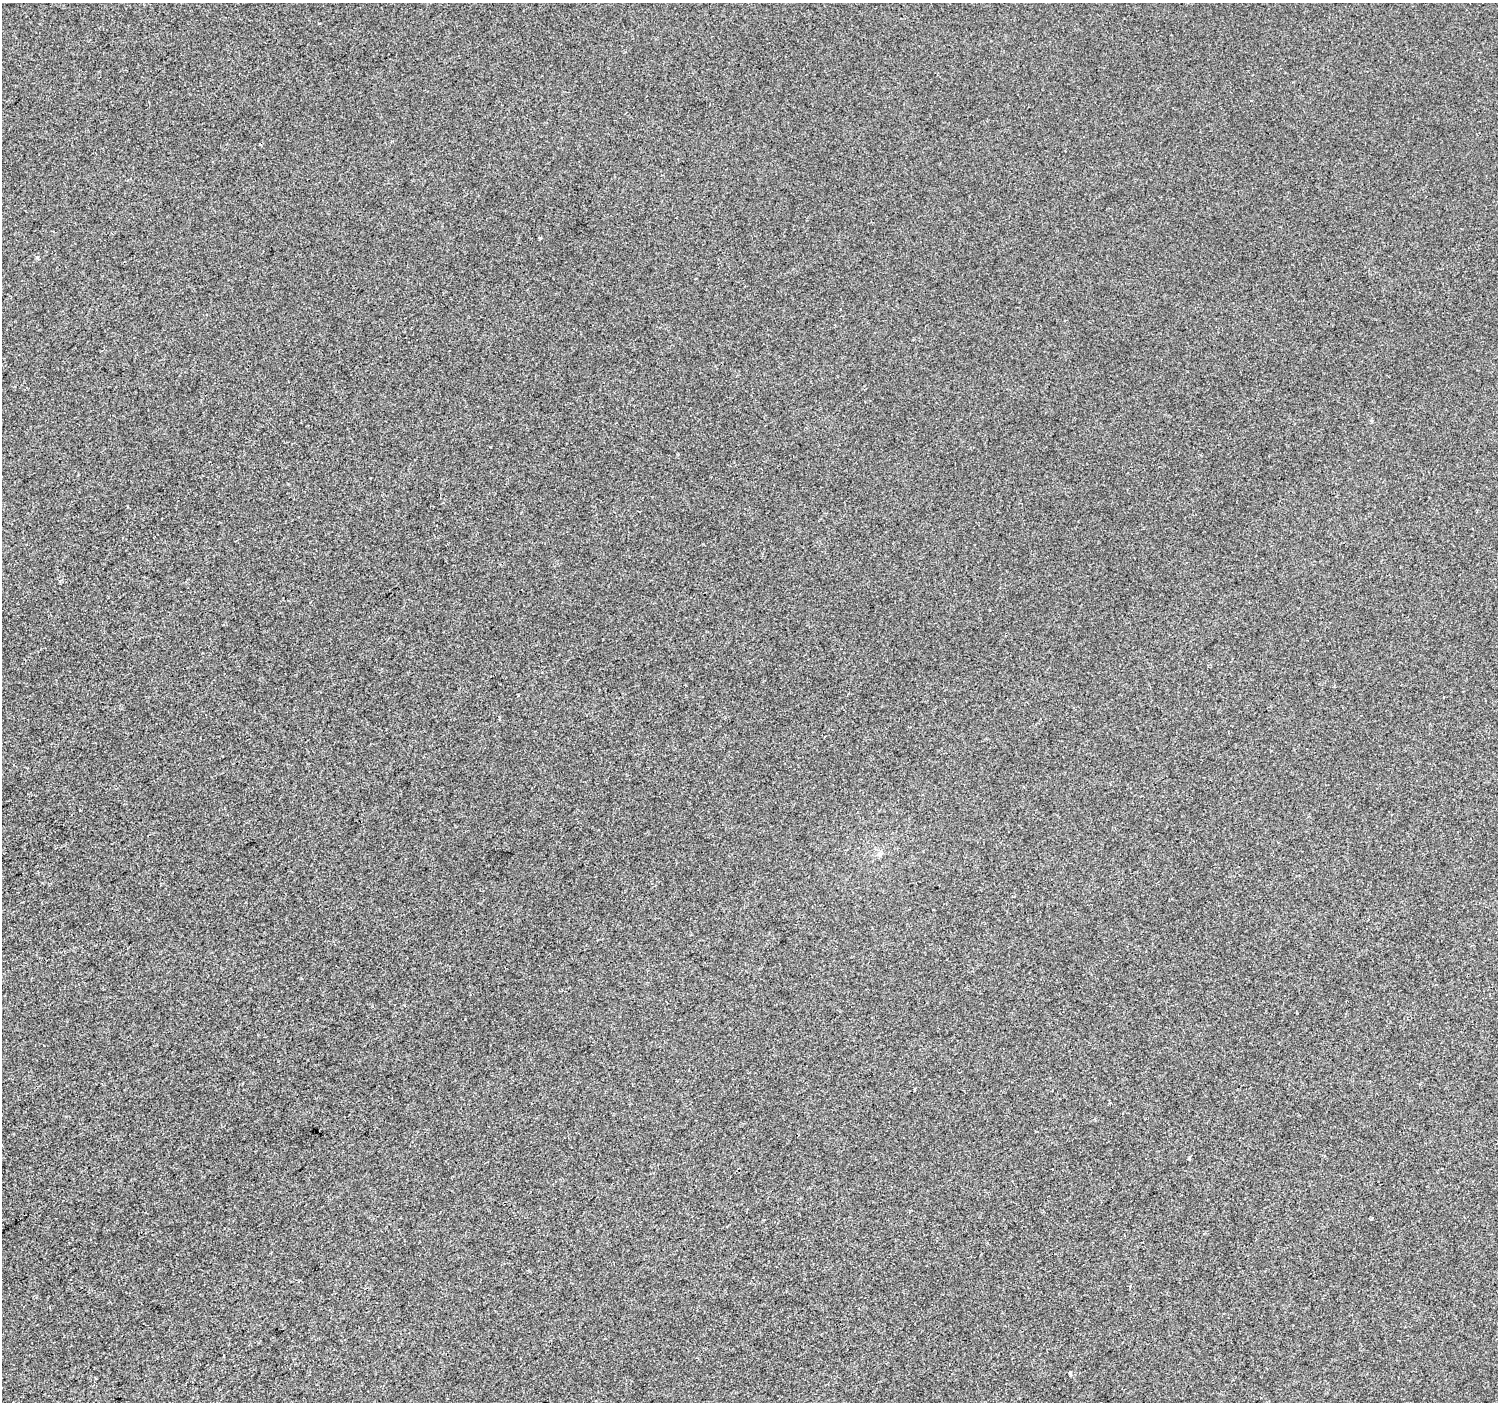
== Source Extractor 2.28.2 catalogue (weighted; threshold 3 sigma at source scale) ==
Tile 7 of 4 x 4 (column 3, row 2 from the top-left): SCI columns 2996-4491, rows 2998-4397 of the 5987 x 5932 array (HDU 1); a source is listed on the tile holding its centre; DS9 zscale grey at full resolution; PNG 1500 x 1404 px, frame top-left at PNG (2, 3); no overlay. Shown black and unused: <1% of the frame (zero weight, under 2 of 3 exposures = <1% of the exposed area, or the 3 px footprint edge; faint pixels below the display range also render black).
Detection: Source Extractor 2.28.2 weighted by HDU 2 'WHT'; one run over the whole footprint, this tile lists its part. Background -4.69e-04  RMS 0.0041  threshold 0.0186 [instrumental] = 3 sigma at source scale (4.5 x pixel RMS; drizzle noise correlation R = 1.50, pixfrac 1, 0.0396/0.0396 arcsec/px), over >= 5 px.
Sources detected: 7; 1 cosmic-ray / hot-pixel residue — not listed; the other 6 listed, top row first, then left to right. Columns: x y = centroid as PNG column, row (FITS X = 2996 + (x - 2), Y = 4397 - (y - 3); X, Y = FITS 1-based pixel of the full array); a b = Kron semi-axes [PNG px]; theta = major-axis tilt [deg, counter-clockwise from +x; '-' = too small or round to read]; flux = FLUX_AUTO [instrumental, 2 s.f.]
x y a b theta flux
319 23 3 2 - 0.3
540 237 4 3 - 1.7
37 258 5 4 - 0.57
914 1090 3 2 - 0.66
1189 1158 4 3 - 0.57
1070 1372 4 4 - 0.85